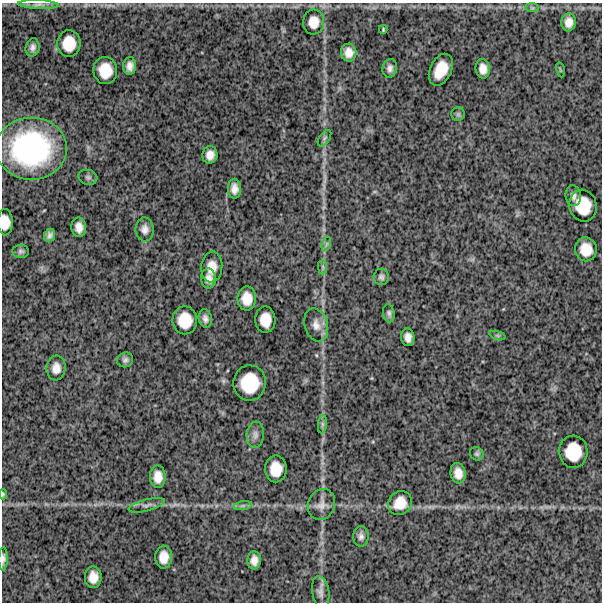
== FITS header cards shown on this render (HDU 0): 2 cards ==
NAXIS1  =                  600
NAXIS2  =                  600

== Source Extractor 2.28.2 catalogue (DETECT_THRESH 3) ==
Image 600 x 600 px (HDU 0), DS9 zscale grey, 1 PNG px = 1 image px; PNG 604 x 604 px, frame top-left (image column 1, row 600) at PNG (2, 3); each listed source drawn as its Kron ellipse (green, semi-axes under 4 px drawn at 4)
Background 1460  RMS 280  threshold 833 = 3 sigma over >= 5 px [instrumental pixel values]
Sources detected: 62; all 62 listed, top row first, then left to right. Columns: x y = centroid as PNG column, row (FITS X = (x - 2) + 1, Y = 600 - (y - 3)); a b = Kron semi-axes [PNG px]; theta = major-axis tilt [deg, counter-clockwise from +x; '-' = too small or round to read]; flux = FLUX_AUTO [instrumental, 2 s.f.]
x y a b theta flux
39 5 20 4 -2 9.8e+04
532 8 7 4 -1 3.5e+04
314 22 12 10 85 2.0e+05
569 22 9 7 84 1.4e+05
383 29 4 3 - 1.9e+04
69 43 13 11 87 3.5e+05
33 47 9 7 78 8.3e+04
349 53 9 7 -87 1.5e+05
130 66 9 6 86 1.2e+05
390 68 9 7 80 8.0e+04
483 69 10 7 -84 1.4e+05
105 70 13 12 - 3.6e+05
441 70 17 10 65 3.7e+05
560 70 7 3 -77 1.8e+04
458 114 6 6 - 3.7e+04
324 138 9 5 57 4.3e+04
31 149 35 31 0 2.7e+06
210 155 9 7 81 1.4e+05
88 177 9 7 -15 4.8e+04
234 189 10 6 -88 1.2e+05
573 196 10 7 -83 8.6e+04
583 206 16 13 -77 4.5e+05
5 222 13 7 -88 2.0e+05
79 227 10 7 -87 1.5e+05
145 229 12 9 -87 1.2e+05
50 235 6 5 - 6.7e+04
326 244 7 4 71 4.2e+04
586 249 12 11 - 2.9e+05
21 251 8 7 - 5.0e+04
212 267 15 10 86 2.2e+05
323 267 7 4 -90 4.2e+04
381 277 8 7 - 5.6e+04
208 278 10 7 -87 1.1e+05
247 299 12 9 -89 2.4e+05
389 313 9 5 -80 4.8e+04
205 318 9 6 -78 8.2e+04
185 320 14 12 -90 3.8e+05
265 320 13 10 -87 2.6e+05
316 325 17 11 -74 1.8e+05
498 336 8 3 -19 2.5e+04
408 337 9 6 -85 1.1e+05
125 360 8 7 - 6.0e+04
56 368 12 9 85 1.6e+05
250 383 18 16 83 6.4e+05
322 424 9 4 82 5.1e+04
255 435 13 8 85 9.8e+04
573 452 16 14 -87 4.8e+05
477 454 7 6 - 4.1e+04
276 469 13 11 89 3.1e+05
458 473 10 7 -81 1.7e+05
158 477 11 8 90 1.8e+05
3 494 5 4 - 2.4e+04
400 503 13 11 50 2.7e+05
321 504 16 13 67 1.6e+05
147 505 19 5 14 9.1e+04
243 506 9 4 9 5.3e+04
361 536 10 7 -89 8.1e+04
164 557 11 8 88 2.1e+05
3 559 12 4 88 6.1e+04
254 560 9 7 87 1.2e+05
93 577 11 8 -90 1.9e+05
321 592 16 8 -81 1.1e+05
At the frame edge (FLAGS 8, measured only in part): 3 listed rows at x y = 5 222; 3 494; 3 559